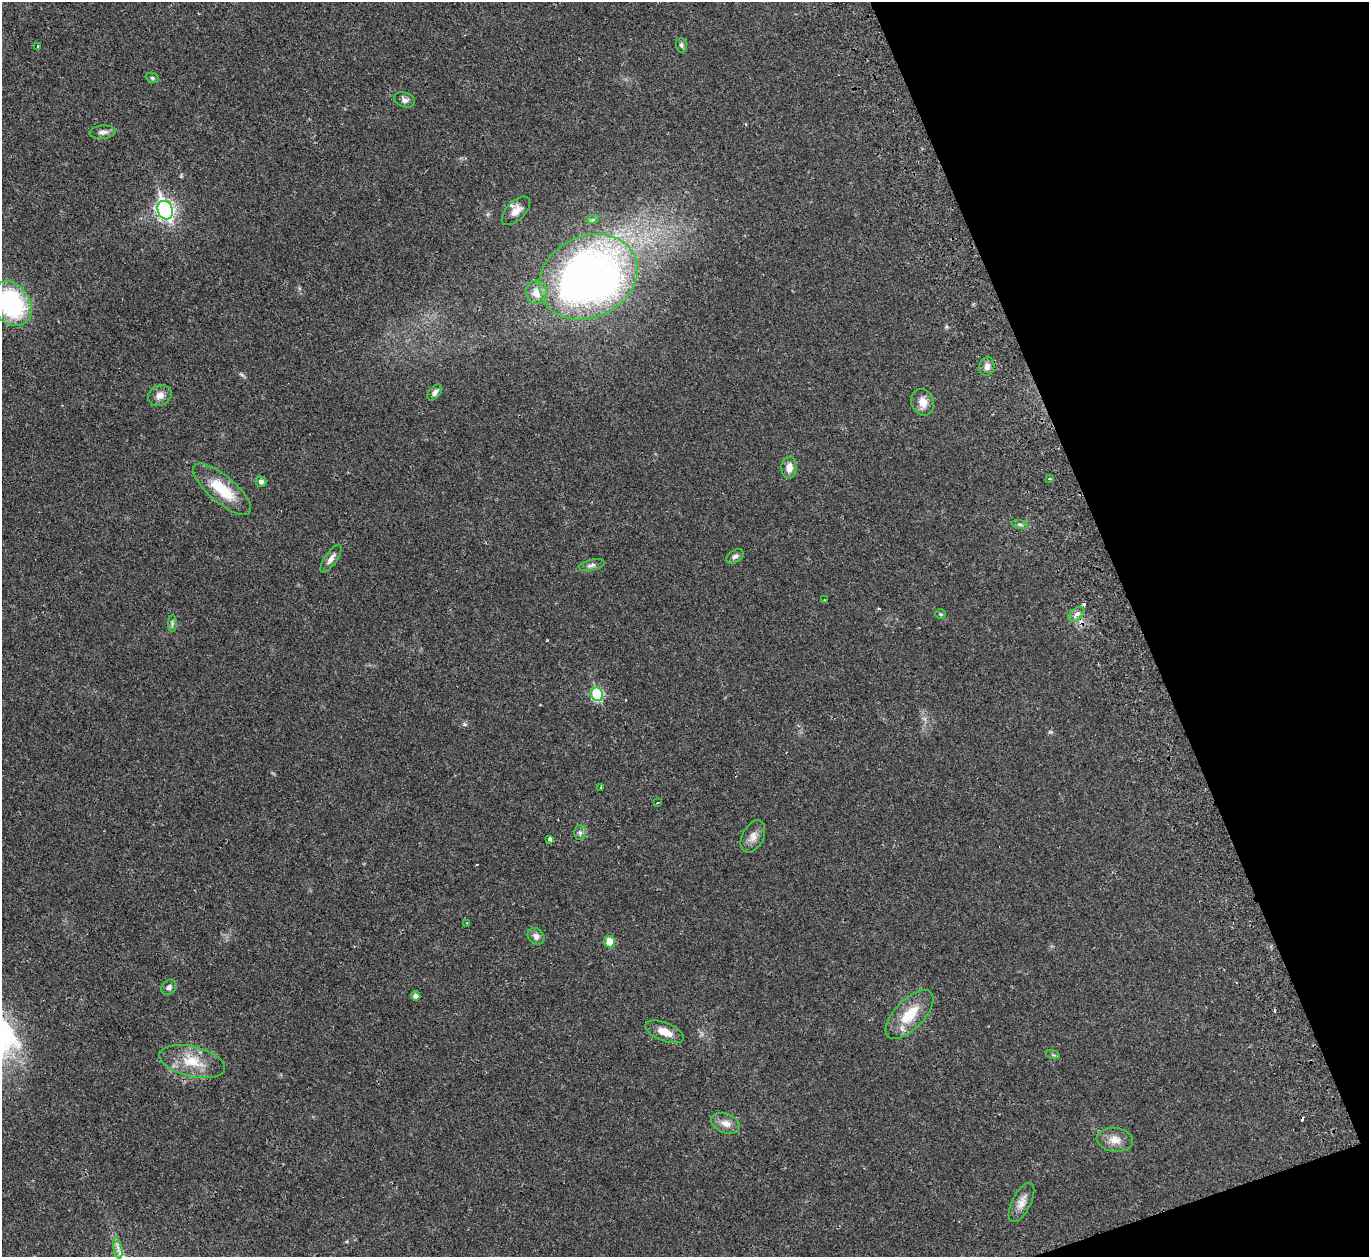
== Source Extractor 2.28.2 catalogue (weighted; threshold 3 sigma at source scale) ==
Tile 12 of 4 x 4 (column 4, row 3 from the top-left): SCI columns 4158-5524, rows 1438-2692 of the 5582 x 5510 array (HDU 1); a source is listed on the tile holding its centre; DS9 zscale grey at full resolution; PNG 1371 x 1259 px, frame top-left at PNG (2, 2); each listed source drawn as its Kron ellipse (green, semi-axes under 4 px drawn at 4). Shown black and unused: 18% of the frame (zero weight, under 2 of 3 exposures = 3% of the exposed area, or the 3 px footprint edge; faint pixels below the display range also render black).
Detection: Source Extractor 2.28.2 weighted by HDU 2 'WHT'; one run over the whole footprint, this tile lists its part. Background 0.0176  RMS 0.004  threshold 0.018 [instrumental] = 3 sigma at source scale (4.5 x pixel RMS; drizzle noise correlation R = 1.50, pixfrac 1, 0.05/0.05 arcsec/px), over >= 5 px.
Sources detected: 50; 4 cosmic-ray / hot-pixel residue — neither listed nor drawn; the other 46 listed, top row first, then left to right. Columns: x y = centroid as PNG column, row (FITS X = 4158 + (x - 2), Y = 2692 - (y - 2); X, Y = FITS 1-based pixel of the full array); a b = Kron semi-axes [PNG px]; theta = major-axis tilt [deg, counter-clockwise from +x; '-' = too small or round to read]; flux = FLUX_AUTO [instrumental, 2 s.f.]
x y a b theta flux
681 45 7 5 -89 0.78
38 47 3 2 - 0.39
152 78 6 5 - 0.63
405 100 10 7 -23 1.5
103 132 13 6 6 1.8
165 210 9 7 -69 130
516 211 18 9 45 3.5
593 219 6 4 20 0.56
588 277 51 40 26 240
537 292 12 10 -82 5.1
12 304 24 18 -58 45
987 366 9 7 80 2
435 392 9 5 52 1.5
160 396 12 10 30 2.6
923 402 13 11 -68 3.6
789 467 11 8 84 3
1050 479 4 2 - 0.35
261 482 5 5 - 1.3
222 489 36 13 -41 14
1020 524 8 4 -9 0.76
735 556 9 6 33 1.2
331 559 16 6 55 1.9
592 565 13 5 14 1.3
825 600 4 2 - 0.27
941 614 5 4 - 0.48
1076 614 9 6 38 1.7
172 624 8 4 90 0.8
597 694 7 6 - 24
601 787 4 2 - 0.35
658 803 3 2 - 0.54
580 833 7 6 - 1
753 837 17 10 63 3
550 839 3 3 - 12
467 923 3 3 - 0.26
536 936 9 7 -43 1.8
610 942 6 5 - 6.9
169 987 8 6 45 1.1
416 996 5 4 - 1.4
909 1015 31 14 46 11
665 1032 20 9 -21 4.3
1053 1055 7 4 -19 0.51
192 1062 33 15 -13 10
726 1123 15 9 -22 3
1115 1140 18 12 -7 4.2
1022 1202 21 9 63 3.4
118 1248 11 3 -79 1.3
Overlapping masked pixels (flux is a lower limit): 1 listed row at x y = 1076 614
Isophote crosses this tile's border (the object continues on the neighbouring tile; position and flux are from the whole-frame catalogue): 1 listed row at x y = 12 304